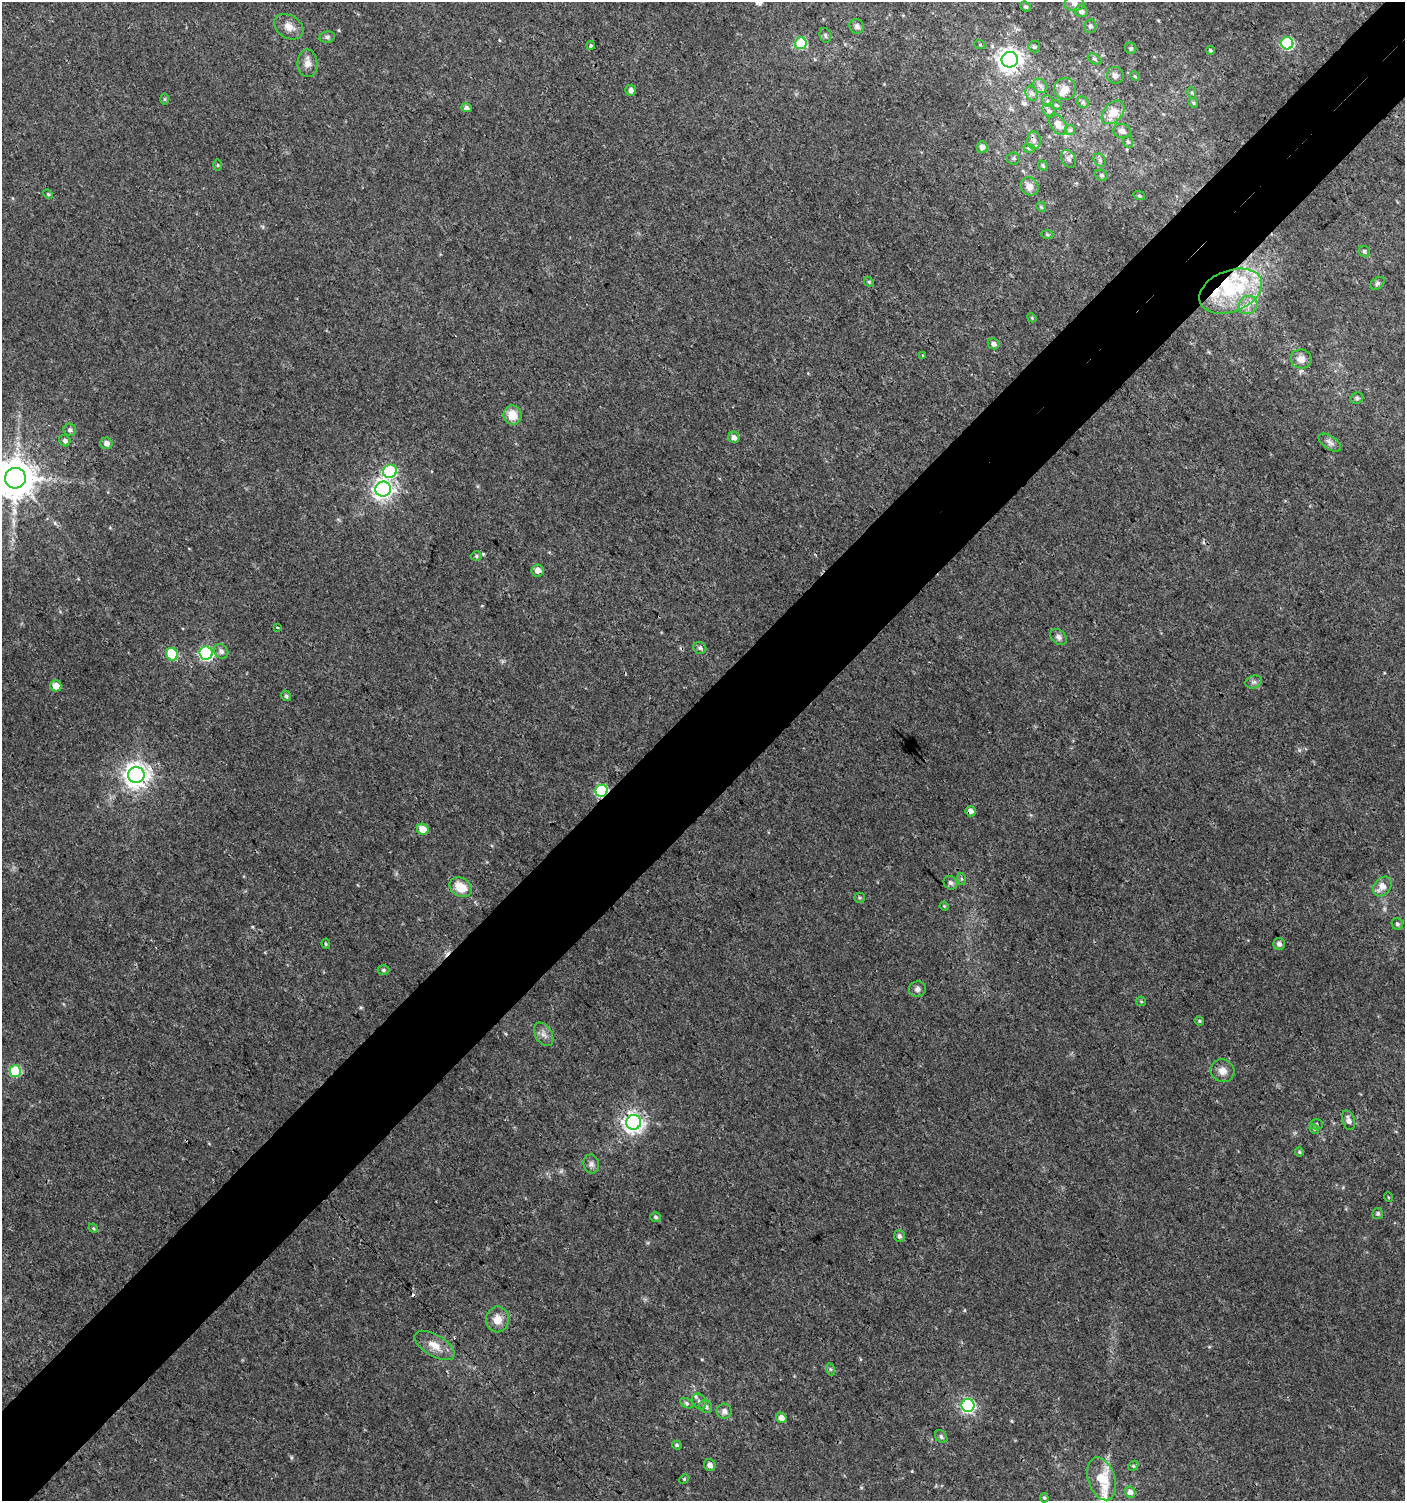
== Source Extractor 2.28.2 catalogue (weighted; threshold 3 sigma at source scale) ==
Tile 10 of 4 x 4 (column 2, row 3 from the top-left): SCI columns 1607-3009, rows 1531-3029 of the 6060 x 6084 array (HDU 1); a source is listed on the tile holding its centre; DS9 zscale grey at full resolution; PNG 1407 x 1503 px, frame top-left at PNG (2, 2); each listed source drawn as its Kron ellipse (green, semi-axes under 4 px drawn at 4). Shown black and unused: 8% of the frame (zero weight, under 3 of 4 exposures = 4% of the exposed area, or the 3 px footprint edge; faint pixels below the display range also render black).
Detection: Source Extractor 2.28.2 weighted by HDU 2 'WHT'; one run over the whole footprint, this tile lists its part. Background 0.00434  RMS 0.0022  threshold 0.00968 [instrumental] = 3 sigma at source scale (4.5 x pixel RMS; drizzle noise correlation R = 1.50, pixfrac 1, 0.0396/0.0396 arcsec/px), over >= 5 px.
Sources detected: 139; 1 inside a brighter object's white glare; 2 cosmic-ray / hot-pixel residue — neither listed nor drawn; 7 inside a brighter listed object's ellipse — not listed separately; the other 129 listed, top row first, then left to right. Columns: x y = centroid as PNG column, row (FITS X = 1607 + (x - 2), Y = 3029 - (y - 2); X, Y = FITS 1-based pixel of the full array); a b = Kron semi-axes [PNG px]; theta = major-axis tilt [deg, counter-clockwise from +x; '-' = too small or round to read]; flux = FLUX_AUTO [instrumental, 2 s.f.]
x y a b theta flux
1074 3 10 7 1 0.96
1025 6 6 4 -40 0.44
1081 11 6 5 - 0.91
857 26 7 7 - 0.86
1090 26 7 6 - 0.64
289 27 16 11 -32 2
825 35 7 5 -75 0.5
327 37 8 5 9 0.55
801 43 6 6 - 16
1287 43 6 6 - 26
591 45 4 3 - 1.5
980 45 5 3 - 0.19
1034 47 5 5 - 0.43
1131 48 6 5 - 0.48
1210 50 4 3 - 0.35
1094 59 7 5 -28 0.46
1010 60 8 8 - 150
307 63 14 10 -88 1.6
1115 75 8 8 - 1
1135 76 5 4 - 0.24
1040 86 8 6 -45 0.73
1065 89 11 11 - 2
631 90 5 5 - 0.96
1032 93 8 6 -68 0.67
1192 93 6 3 -73 0.26
164 99 6 4 -90 0.26
1048 101 6 5 - 0.45
1083 102 6 5 - 0.43
1193 103 5 4 - 0.32
1056 105 6 4 -32 0.33
466 108 5 4 - 0.63
1049 111 8 5 -44 0.72
1113 112 14 9 47 3.5
1058 124 12 7 -56 1.9
1070 130 5 5 - 0.38
1122 131 9 7 -12 1.1
1034 140 9 7 -87 0.94
1128 142 6 5 - 0.39
982 147 5 5 - 1.4
1029 148 6 3 -19 0.27
1013 158 6 6 - 0.49
1069 159 9 6 -60 0.76
1100 160 7 5 -47 0.49
218 165 6 4 89 0.23
1043 165 5 3 - 0.3
1101 175 6 5 - 0.43
1030 186 10 8 -49 1.8
48 194 5 3 - 0.22
1139 196 6 4 -19 0.26
1041 207 5 4 - 0.3
1047 235 6 4 -2 0.31
1364 251 6 5 - 0.44
869 282 5 4 - 0.28
1378 283 8 5 38 0.5
1231 291 33 20 22 14
1248 305 10 9 - 1.6
1032 318 5 3 - 0.2
994 344 6 5 - 0.82
923 355 3 3 - 0.39
1301 359 10 9 - 1.6
1357 398 6 5 - 0.5
512 415 10 9 - 3.3
70 430 6 6 - 0.63
734 437 6 5 - 1.2
65 441 6 5 - 0.68
1330 442 13 6 -34 0.92
106 443 6 5 - 1.2
390 471 7 6 - 22
15 478 10 10 - 670
383 489 8 7 - 110
476 556 5 5 - 0.37
538 570 6 6 - 1.5
277 627 3 3 - 0.23
1059 637 9 6 -42 0.74
700 648 6 6 - 0.55
221 651 8 6 -44 0.83
206 653 7 6 - 37
172 654 6 5 - 11
1254 682 8 6 19 0.59
56 686 5 5 - 2.5
286 696 5 4 - 0.44
136 775 8 8 - 200
602 791 6 6 - 29
971 811 5 5 - 1.3
423 829 6 5 - 2.8
962 879 6 4 -71 0.31
950 883 7 6 - 0.64
1382 886 11 8 51 2.2
461 887 12 9 -32 3.9
859 898 5 5 - 0.31
944 906 4 3 - 0.22
1397 924 6 5 - 0.51
326 944 5 4 - 0.28
1279 944 6 6 - 0.79
383 970 6 4 -1 0.37
917 989 8 7 - 0.82
1141 1001 5 4 - 0.26
1199 1021 5 4 - 0.24
544 1034 13 8 -58 1.2
15 1071 6 5 - 14
1222 1071 12 11 - 1.7
1349 1120 10 6 -72 1.1
634 1122 7 7 - 120
1317 1124 6 5 - 0.41
1314 1129 5 4 - 0.28
1299 1152 4 4 - 0.25
591 1164 9 8 - 0.78
1388 1197 5 3 - 0.2
1378 1214 5 5 - 0.41
656 1217 5 4 - 0.36
93 1228 5 4 - 0.25
899 1236 6 5 - 0.6
497 1319 13 11 81 2.4
435 1345 22 10 -30 3
830 1369 6 4 -70 0.34
699 1401 8 6 -55 0.72
687 1403 7 4 -28 0.39
968 1405 6 6 - 42
706 1407 7 6 - 0.67
724 1411 7 7 - 0.94
781 1418 5 5 - 1.5
941 1437 7 5 -48 0.49
677 1445 5 4 - 0.34
710 1465 6 5 - 0.99
1133 1466 6 4 44 0.26
684 1479 5 4 - 0.22
1102 1479 22 13 -72 6.1
1130 1492 5 5 - 0.97
1044 1498 5 4 - 0.3
Overlapping masked pixels (flux is a lower limit): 3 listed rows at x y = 1231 291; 602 791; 971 811
Isophote crosses this tile's border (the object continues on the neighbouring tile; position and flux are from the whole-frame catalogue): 1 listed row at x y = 15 478